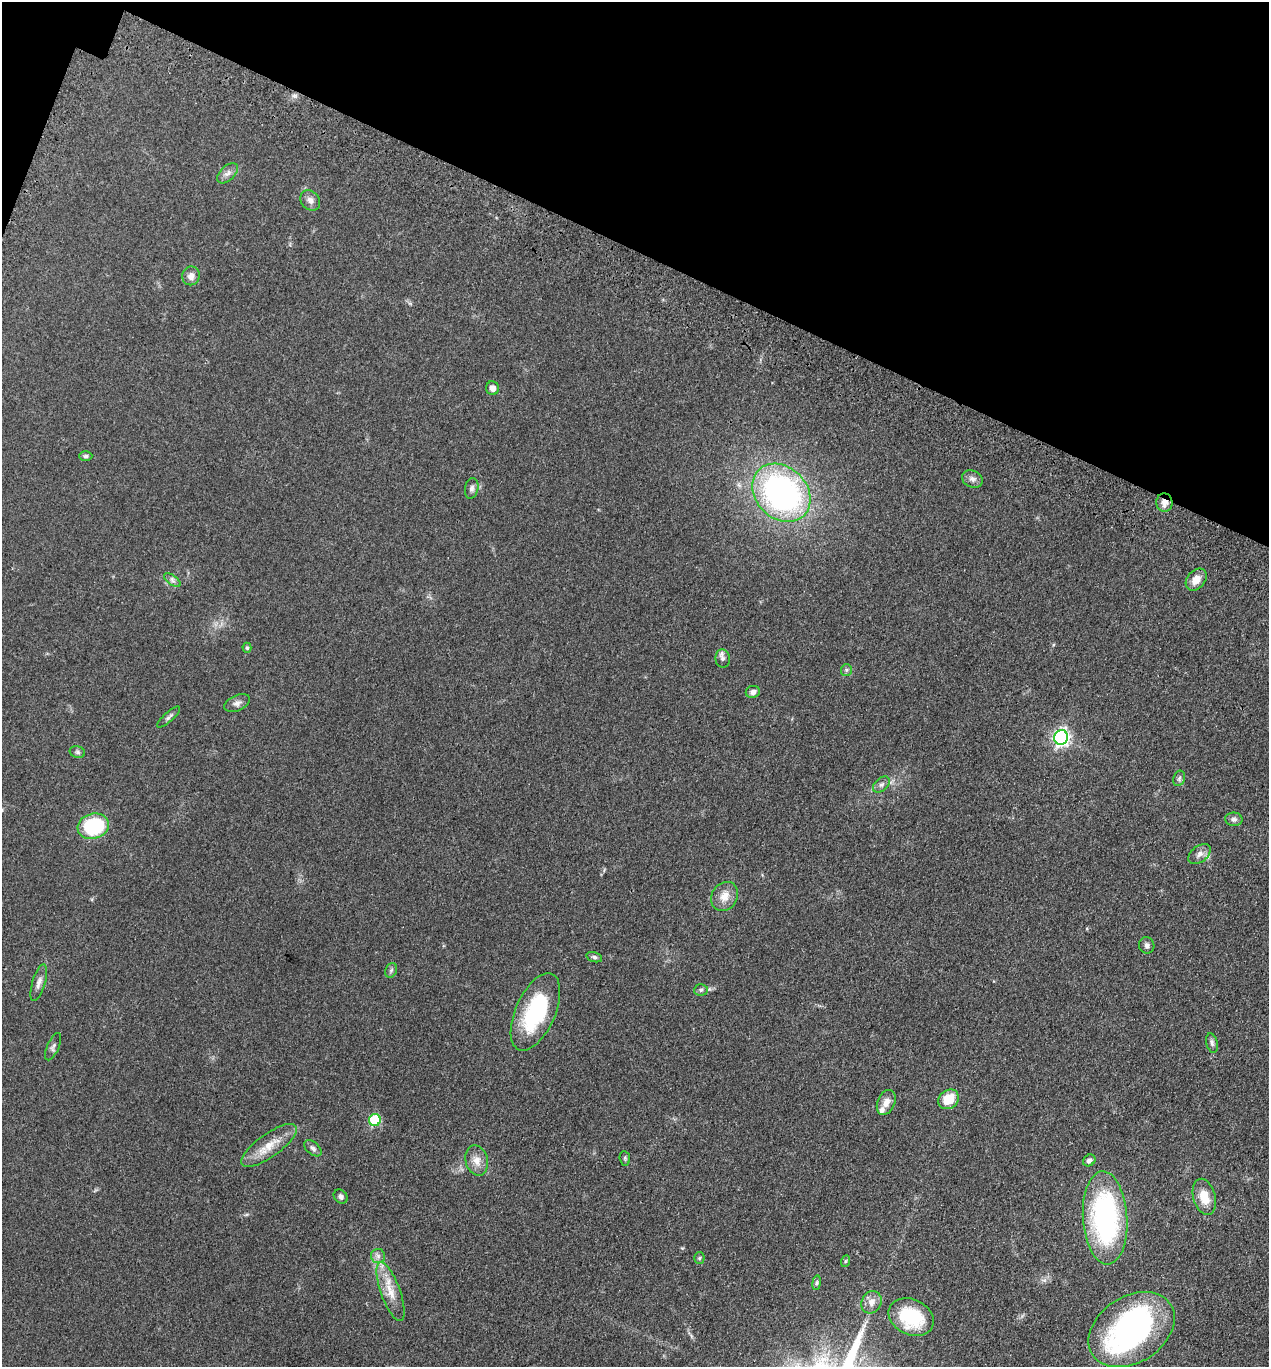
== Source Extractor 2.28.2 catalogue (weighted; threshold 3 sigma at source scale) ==
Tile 2 of 4 x 4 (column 2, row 1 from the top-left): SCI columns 1659-2925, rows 4233-5597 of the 5716 x 5734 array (HDU 1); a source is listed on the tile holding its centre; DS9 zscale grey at full resolution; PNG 1271 x 1369 px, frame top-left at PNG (2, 2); each listed source drawn as its Kron ellipse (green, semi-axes under 4 px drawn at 4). Shown black and unused: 19% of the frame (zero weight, under 3 of 4 exposures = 9% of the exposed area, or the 3 px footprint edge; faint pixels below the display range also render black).
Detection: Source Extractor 2.28.2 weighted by HDU 2 'WHT'; one run over the whole footprint, this tile lists its part. Background 0.129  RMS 0.0074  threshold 0.0334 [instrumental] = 3 sigma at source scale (4.5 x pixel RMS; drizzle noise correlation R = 1.50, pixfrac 1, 0.05/0.05 arcsec/px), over >= 5 px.
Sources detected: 55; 1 inside a brighter object's white glare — neither listed nor drawn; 2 inside a brighter listed object's ellipse — not listed separately; the other 52 listed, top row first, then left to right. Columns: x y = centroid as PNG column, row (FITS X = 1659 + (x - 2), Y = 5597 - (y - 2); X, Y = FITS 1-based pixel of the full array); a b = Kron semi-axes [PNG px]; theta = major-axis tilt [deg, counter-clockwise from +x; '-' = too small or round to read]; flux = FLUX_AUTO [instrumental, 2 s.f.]
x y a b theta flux
227 173 12 7 42 3.5
310 200 11 9 -46 4
191 276 9 8 - 4.3
492 388 7 6 - 4
86 456 6 5 - 1.5
972 479 11 8 -25 3.3
472 488 10 6 78 2.5
781 493 32 25 -45 200
1164 503 9 8 - 5.3
172 580 10 5 -36 2.2
1196 580 12 9 49 7.1
247 648 5 4 - 1.4
723 659 9 7 -84 2.4
846 670 6 5 - 1.4
753 692 7 6 - 3.4
237 703 14 7 23 3.3
169 717 15 4 42 2
1061 737 7 7 - 220
77 752 8 6 -16 1.8
1179 778 8 5 70 1.7
881 785 10 6 43 2.6
1234 819 8 6 -4 2.3
93 826 16 12 15 60
1199 854 13 8 38 3.9
724 896 15 12 55 8.3
1147 945 8 7 - 2.3
594 957 8 5 -16 1.7
391 970 7 5 68 1.5
39 983 19 6 73 4.1
701 990 7 5 4 1.5
535 1012 41 20 66 65
1212 1043 10 5 -76 2.1
53 1047 15 6 66 2.5
949 1099 11 9 37 15
886 1102 13 8 67 5.4
375 1120 6 6 - 44
269 1145 33 11 36 14
313 1148 10 6 -40 2.4
625 1158 7 5 -84 1.2
477 1160 15 11 -75 7.3
1089 1160 7 5 36 2.8
341 1196 8 6 -43 2.3
1204 1197 18 11 -75 13
1105 1218 47 22 -86 130
378 1256 7 7 - 2.6
699 1258 5 5 - 1
846 1261 6 4 70 0.88
817 1283 7 4 82 1.2
390 1292 31 9 -70 13
871 1302 11 9 62 5.6
911 1317 23 18 -25 41
1132 1330 46 33 33 170
Overlapping masked pixels (flux is a lower limit): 1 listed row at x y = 1164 503